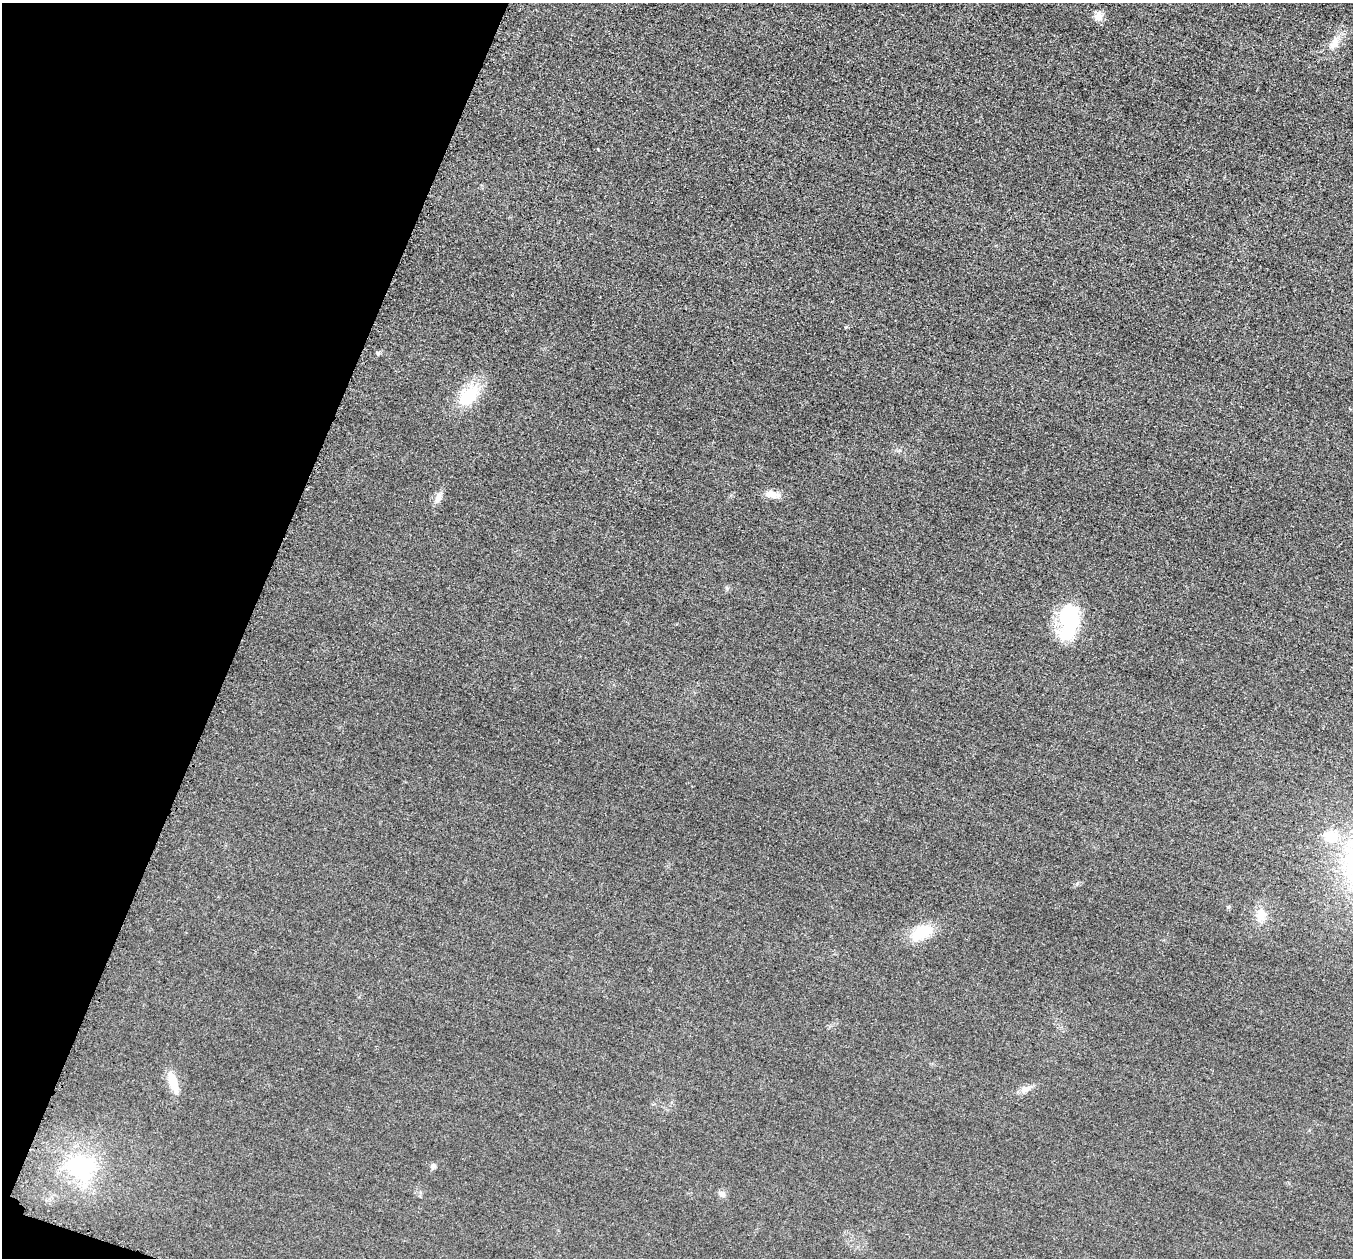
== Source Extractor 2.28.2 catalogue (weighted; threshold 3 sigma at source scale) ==
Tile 9 of 4 x 4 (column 1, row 3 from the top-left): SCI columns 34-1384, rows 1455-2710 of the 5458 x 5502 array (HDU 1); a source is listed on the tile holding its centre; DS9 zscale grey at full resolution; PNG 1355 x 1260 px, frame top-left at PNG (2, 3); no overlay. Shown black and unused: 18% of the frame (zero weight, under 3 of 5 exposures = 4% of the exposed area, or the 3 px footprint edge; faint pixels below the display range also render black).
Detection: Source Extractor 2.28.2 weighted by HDU 2 'WHT'; one run over the whole footprint, this tile lists its part. Background 0.0195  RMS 0.0052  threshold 0.0233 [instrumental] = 3 sigma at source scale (4.5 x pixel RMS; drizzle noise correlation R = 1.50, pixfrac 1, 0.05/0.05 arcsec/px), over >= 5 px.
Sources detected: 15; all 15 listed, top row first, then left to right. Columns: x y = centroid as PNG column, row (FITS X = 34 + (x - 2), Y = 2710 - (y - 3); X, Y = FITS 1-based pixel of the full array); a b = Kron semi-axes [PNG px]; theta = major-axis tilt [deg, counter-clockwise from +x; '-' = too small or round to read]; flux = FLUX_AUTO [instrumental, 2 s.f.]
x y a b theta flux
1098 16 12 10 -84 3.7
1334 43 19 9 60 5.5
469 395 27 15 47 22
772 495 23 8 -10 4.7
438 497 13 8 65 3.3
1068 621 43 20 82 37
1330 837 18 14 -28 10
1228 907 5 5 - 0.72
1261 914 19 13 89 6.4
921 932 28 15 26 15
173 1082 29 10 -72 8.3
1025 1089 11 9 6 2.9
433 1166 6 6 - 1.6
81 1167 42 34 -16 38
722 1194 8 8 - 2.1
Unlisted compact peaks at least as high as the median listed source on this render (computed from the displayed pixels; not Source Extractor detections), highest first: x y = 378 353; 846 327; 727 588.